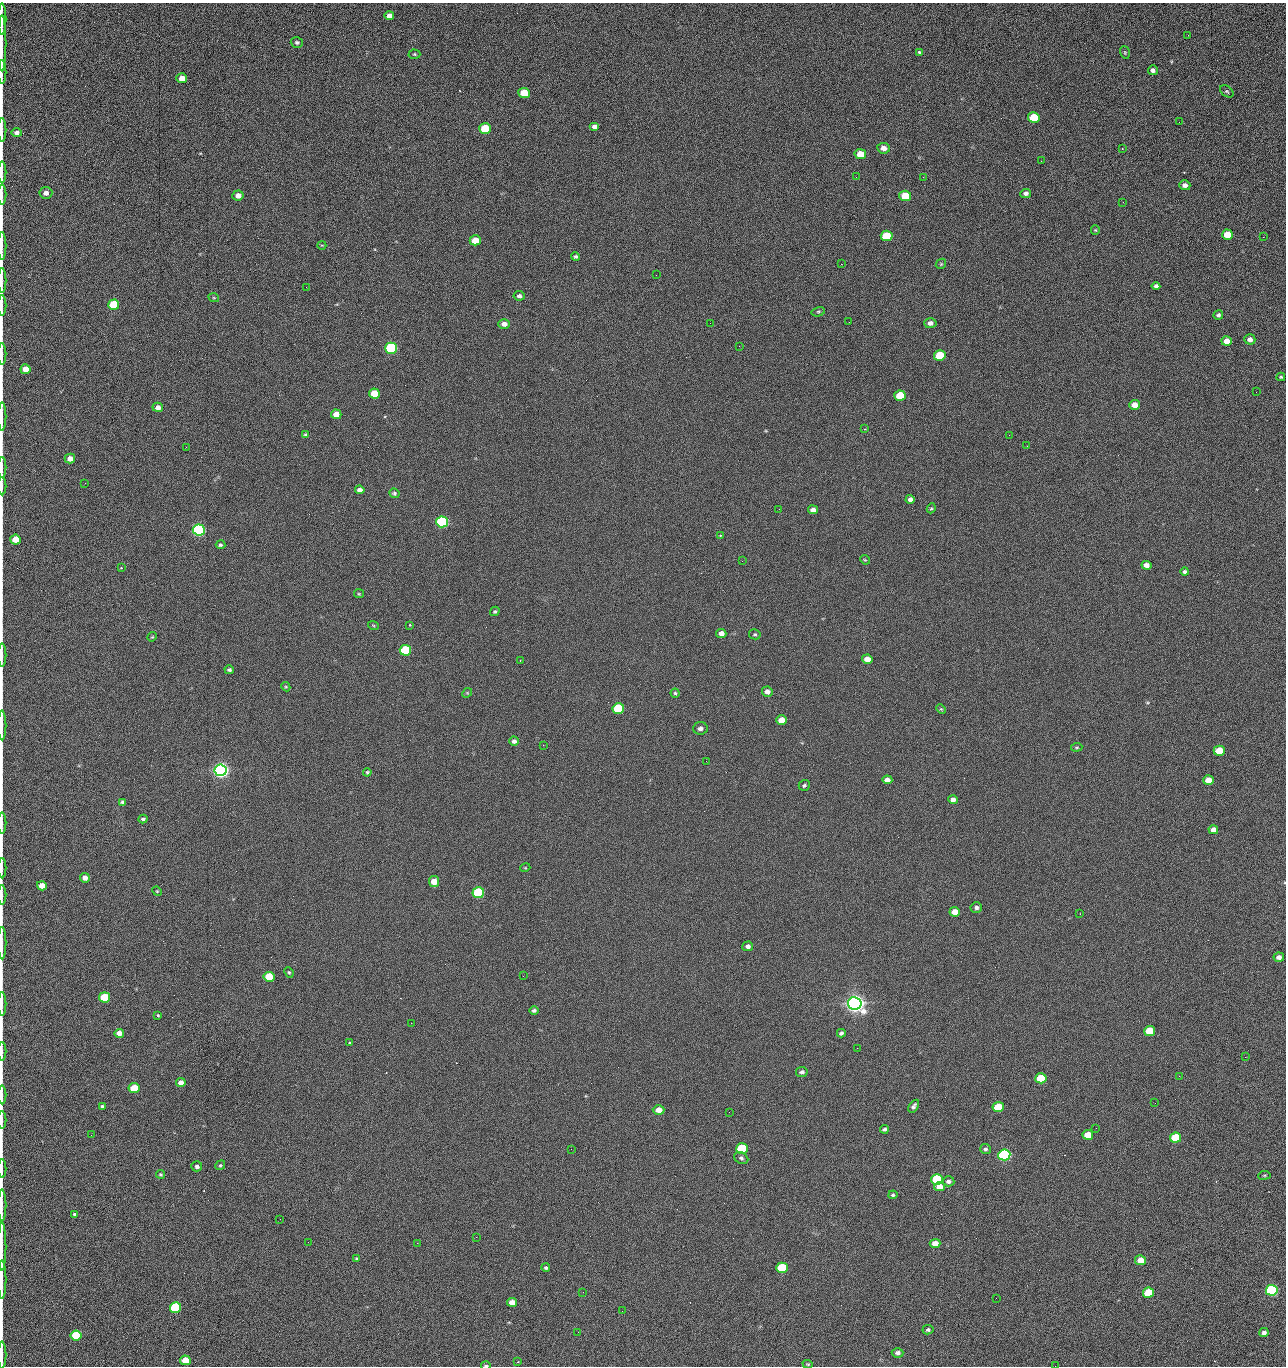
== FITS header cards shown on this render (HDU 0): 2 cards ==
NAXIS1  =                 1284 /fastest changing axis
NAXIS2  =                 1364 /next to fastest changing axis

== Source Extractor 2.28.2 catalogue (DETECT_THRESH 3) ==
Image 1284 x 1364 px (HDU 0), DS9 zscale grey, 1 PNG px = 1 image px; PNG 1288 x 1368 px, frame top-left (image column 1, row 1364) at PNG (2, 3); each listed source drawn as its Kron ellipse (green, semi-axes under 4 px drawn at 4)
Background 121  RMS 14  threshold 43.2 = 3 sigma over >= 5 px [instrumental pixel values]
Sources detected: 226; all 226 listed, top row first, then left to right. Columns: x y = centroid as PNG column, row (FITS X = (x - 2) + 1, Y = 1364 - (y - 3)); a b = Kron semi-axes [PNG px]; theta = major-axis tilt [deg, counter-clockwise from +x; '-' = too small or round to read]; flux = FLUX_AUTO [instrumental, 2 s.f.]
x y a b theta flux
389 16 5 4 - 4.8e+03
2 19 16 2 90 3.0e+03
1188 35 3 2 - 1.2e+03
297 42 6 5 - 1.7e+03
2 43 28 2 90 5.3e+03
919 52 3 3 - 7.0e+03
1125 52 6 4 -71 1.3e+03
414 54 6 4 -2 1.3e+03
1153 70 5 5 - 2.9e+03
2 72 12 2 90 2.1e+03
182 78 5 5 - 8.7e+03
1227 91 7 5 -38 1.5e+03
524 93 6 5 - 2.3e+04
1034 118 6 5 - 4.3e+04
1179 122 2 2 - 1.1e+03
594 126 5 4 - 3.3e+03
485 129 6 5 - 5.4e+04
2 130 12 2 90 2.2e+03
16 133 5 4 - 2.8e+03
884 148 6 5 - 6.5e+03
1122 149 3 2 - 8.8e+02
860 154 6 5 - 1.6e+04
1041 161 2 2 - 1.9e+03
2 172 10 2 90 1.9e+03
856 177 2 2 - 2.3e+03
923 177 2 2 - 1.7e+04
1185 185 5 5 - 4.0e+03
46 193 6 6 - 5.2e+03
1026 193 5 4 - 2.8e+03
2 195 10 2 90 1.6e+03
238 195 5 5 - 6.0e+03
905 196 6 5 - 2.8e+04
1123 202 3 2 - 9.4e+02
1095 230 5 4 - 1.0e+03
1227 235 5 5 - 2.4e+04
887 236 6 5 - 4.2e+04
1263 237 3 2 - 8.2e+02
475 240 5 5 - 2.0e+04
322 245 4 3 - 6.2e+02
2 246 14 2 90 2.1e+03
576 257 4 4 - 1.5e+03
841 264 2 2 - 2.7e+04
941 264 5 4 - 1.1e+03
656 275 2 2 - 1.5e+03
2 280 12 2 90 2.2e+03
1156 286 4 4 - 2.6e+03
306 287 2 2 - 7.6e+02
519 296 5 4 - 2.9e+03
214 298 5 3 - 8.6e+02
114 305 5 5 - 5.2e+04
2 306 10 2 90 1.7e+03
818 312 7 4 16 1.4e+03
1218 315 5 5 - 1.9e+03
849 322 2 2 - 4.9e+02
710 323 2 2 - 3.2e+03
930 323 6 5 - 4.0e+03
504 324 6 5 - 5.1e+03
1250 339 5 5 - 4.4e+03
1227 341 5 5 - 9.9e+03
739 346 2 2 - 5.2e+02
391 348 6 5 - 1.6e+05
2 354 11 2 90 1.8e+03
940 355 6 5 - 4.0e+04
26 369 5 5 - 1.2e+04
1281 377 4 3 - 1.3e+03
1256 392 2 2 - 1.3e+03
374 393 5 5 - 2.0e+04
900 396 5 5 - 3.3e+04
1134 405 5 5 - 9.8e+03
158 407 5 4 - 4.9e+03
336 414 5 5 - 9.4e+03
2 416 14 2 90 2.4e+03
865 429 2 2 - 5.4e+02
305 435 4 3 - 1.3e+03
1009 435 2 2 - 3.4e+03
1027 446 2 2 - 5.4e+02
186 447 2 2 - 2.9e+03
70 458 5 5 - 6.1e+03
2 467 10 2 90 1.6e+03
85 483 3 2 - 8.9e+02
2 486 9 2 90 1.4e+03
360 490 5 4 - 5.1e+03
394 493 5 4 - 1.7e+03
910 499 4 4 - 3.5e+03
931 508 5 4 - 1.2e+03
779 509 2 2 - 4.5e+02
813 510 5 4 - 4.8e+03
442 522 6 5 - 2.0e+05
199 530 6 5 - 3.3e+05
720 535 4 3 - 9.6e+02
15 540 5 5 - 1.9e+04
220 545 5 4 - 1.6e+03
865 560 5 4 - 9.9e+02
742 561 2 2 - 6.8e+02
1146 565 5 4 - 5.3e+03
121 568 3 3 - 1.1e+03
1185 572 4 4 - 2.1e+03
359 594 5 4 - 1.1e+03
495 611 5 4 - 1.3e+03
373 625 5 3 - 8.7e+02
410 625 3 2 - 1.0e+03
721 633 5 4 - 5.3e+03
755 634 6 5 - 1.4e+03
152 637 5 4 - 9.4e+02
405 650 6 5 - 9.0e+04
2 655 11 2 90 1.7e+03
867 659 5 4 - 7.4e+03
520 660 3 2 - 1.7e+03
229 670 4 4 - 1.9e+03
286 687 5 3 - 1.0e+03
767 692 5 5 - 4.1e+03
467 693 5 4 - 1.1e+03
675 693 4 4 - 1.3e+03
618 708 6 5 - 7.6e+04
941 709 5 3 - 9.7e+02
782 720 5 5 - 1.4e+04
2 725 15 2 90 2.7e+03
700 728 7 6 - 3.8e+03
514 741 5 4 - 2.8e+03
543 745 2 2 - 3.3e+03
1077 747 5 3 - 1.2e+03
1219 751 5 5 - 2.6e+04
706 761 2 2 - 2.0e+03
221 770 6 5 - 7.3e+05
367 772 4 4 - 1.2e+03
887 780 5 4 - 5.8e+03
1208 780 5 5 - 1.3e+04
804 785 6 5 - 1.7e+03
953 800 5 4 - 3.9e+03
122 802 4 4 - 2.1e+03
143 819 4 4 - 2.1e+03
2 823 10 2 90 1.6e+03
1213 830 5 4 - 5.9e+03
2 868 10 2 90 1.7e+03
525 868 5 3 - 8.3e+02
85 878 5 5 - 5.6e+03
434 882 5 5 - 1.4e+04
42 886 5 4 - 1.0e+04
157 891 5 4 - 9.7e+02
478 893 6 5 - 1.3e+05
2 895 9 2 90 1.6e+03
976 907 6 5 - 3.1e+03
955 912 5 5 - 9.7e+03
1080 914 2 2 - 7.6e+02
2 943 16 2 90 2.8e+03
748 946 5 4 - 3.6e+03
1279 957 5 4 - 4.6e+03
289 972 5 4 - 1.3e+03
523 976 2 2 - 1.9e+03
269 977 5 5 - 3.3e+04
104 997 5 5 - 5.3e+04
855 1003 7 6 - 1.2e+06
2 1004 12 2 90 1.8e+03
534 1010 4 4 - 2.1e+03
158 1015 3 3 - 2.1e+03
411 1023 2 2 - 5.2e+03
1150 1031 5 5 - 3.0e+04
119 1033 5 4 - 6.3e+03
841 1033 4 4 - 2.1e+03
349 1043 3 3 - 2.2e+03
857 1048 2 2 - 1.3e+03
2 1051 9 2 90 1.5e+03
1245 1057 2 2 - 1.9e+03
802 1072 6 5 - 2.5e+03
1179 1076 2 2 - 2.8e+03
1041 1078 5 5 - 4.7e+04
181 1083 5 4 - 7.0e+03
134 1088 5 5 - 3.1e+04
2 1095 9 2 90 1.7e+03
1155 1103 3 2 - 7.7e+02
102 1106 4 3 - 2.0e+03
914 1106 7 4 56 2.6e+03
998 1107 5 5 - 4.4e+04
659 1110 6 5 - 9.1e+03
729 1112 2 2 - 9.3e+02
2 1120 9 2 90 1.3e+03
1096 1128 2 2 - 4.2e+02
884 1129 4 3 - 2.0e+03
91 1135 2 2 - 2.4e+03
1088 1135 5 5 - 1.7e+04
1176 1138 5 5 - 5.8e+04
571 1149 2 2 - 9.5e+02
742 1149 6 5 - 7.9e+04
985 1149 5 5 - 2.1e+03
1004 1155 6 5 - 2.8e+05
741 1158 7 5 -29 2.3e+03
220 1165 5 4 - 1.2e+03
197 1166 5 5 - 2.5e+03
2 1169 9 2 90 1.5e+03
160 1174 4 4 - 1.3e+03
1264 1175 6 3 8 1.0e+03
937 1179 6 5 - 8.5e+04
948 1181 6 5 - 3.5e+03
939 1187 5 4 - 9.6e+03
893 1195 4 4 - 1.4e+03
2 1205 16 2 90 2.9e+03
75 1214 4 3 - 2.1e+03
280 1219 2 2 - 1.9e+03
476 1237 2 2 - 8.5e+03
308 1242 2 2 - 1.7e+03
417 1243 2 2 - 5.5e+03
935 1243 5 4 - 9.0e+03
2 1247 24 2 90 4.3e+03
357 1258 4 4 - 1.3e+03
1141 1260 5 5 - 1.4e+04
546 1268 4 3 - 1.5e+03
782 1268 6 5 - 8.1e+04
2 1280 19 2 90 3.6e+03
1272 1290 6 5 - 1.9e+05
583 1292 2 2 - 5.4e+02
1148 1293 5 5 - 4.7e+04
996 1298 2 2 - 2.5e+03
512 1302 5 4 - 7.7e+03
175 1307 5 5 - 1.0e+05
622 1311 3 2 - 7.2e+02
928 1330 5 4 - 2.0e+03
578 1332 2 2 - 3.5e+03
1264 1332 4 4 - 3.3e+03
76 1335 5 5 - 5.4e+04
898 1353 6 5 - 3.4e+03
2 1355 13 2 90 2.1e+03
185 1360 5 5 - 1.9e+04
518 1362 2 2 - 6.6e+02
808 1364 5 4 - 1.2e+03
486 1366 5 2 - 1.2e+03
1055 1366 2 2 - 1.9e+03
At the frame edge (FLAGS 8, measured only in part): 31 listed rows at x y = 2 19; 2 43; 2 72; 2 130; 16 133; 2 172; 2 195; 2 246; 2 280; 2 306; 2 354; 2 416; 2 467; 2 486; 2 655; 2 725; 2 823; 2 868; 2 895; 2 943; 2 1004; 2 1051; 2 1095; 2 1120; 2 1169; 2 1205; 2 1247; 2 1280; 2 1355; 486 1366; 1055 1366

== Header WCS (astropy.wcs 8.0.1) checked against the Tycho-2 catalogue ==
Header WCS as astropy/WCSLIB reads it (CRVAL/CRPIX/CD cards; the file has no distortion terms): RA---TAN/DEC--TAN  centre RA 15:41:40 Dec +51:59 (235.42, +51.98 deg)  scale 1.26 arcsec/px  FOV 26.9' x 28.5'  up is +92 deg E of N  parity flipped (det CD > 0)
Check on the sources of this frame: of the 60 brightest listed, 10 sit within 2.0 arcsec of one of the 11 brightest Tycho-2 stars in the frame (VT <= 12.29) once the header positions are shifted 0.43 arcsec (0.14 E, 0.41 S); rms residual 0.80 arcsec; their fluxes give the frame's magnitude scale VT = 24.51 - 2.5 log10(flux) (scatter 0.24 mag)
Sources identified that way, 10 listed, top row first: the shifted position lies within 2.0 arcsec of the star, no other Tycho-2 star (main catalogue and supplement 1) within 4.0 arcsec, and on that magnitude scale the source's flux lands within +1.5 / -3 mag of the star's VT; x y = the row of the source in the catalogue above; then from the Tycho-2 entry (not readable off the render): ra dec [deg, ICRS J2000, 3 dp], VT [Tycho-2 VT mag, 2 dp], TYC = Tycho-2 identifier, HIP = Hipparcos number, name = IAU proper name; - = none
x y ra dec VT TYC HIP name
391 348 235.614 +52.064 11.61 3489-1132-1 - -
442 522 235.514 +52.049 11.19 3489-1407-1 - -
199 530 235.515 +52.133 11.12 3489-1380-1 - -
221 770 235.378 +52.130 9.31 3489-1322-1 76850 -
478 893 235.303 +52.042 11.52 3489-958-1 - -
855 1003 235.232 +51.912 9.59 3489-824-1 - -
1004 1155 235.143 +51.862 10.97 3489-1016-1 - -
937 1179 235.131 +51.886 12.29 3489-908-1 - -
782 1268 235.084 +51.941 11.45 3489-1346-1 - -
175 1307 235.075 +52.152 11.74 3489-912-1 - -